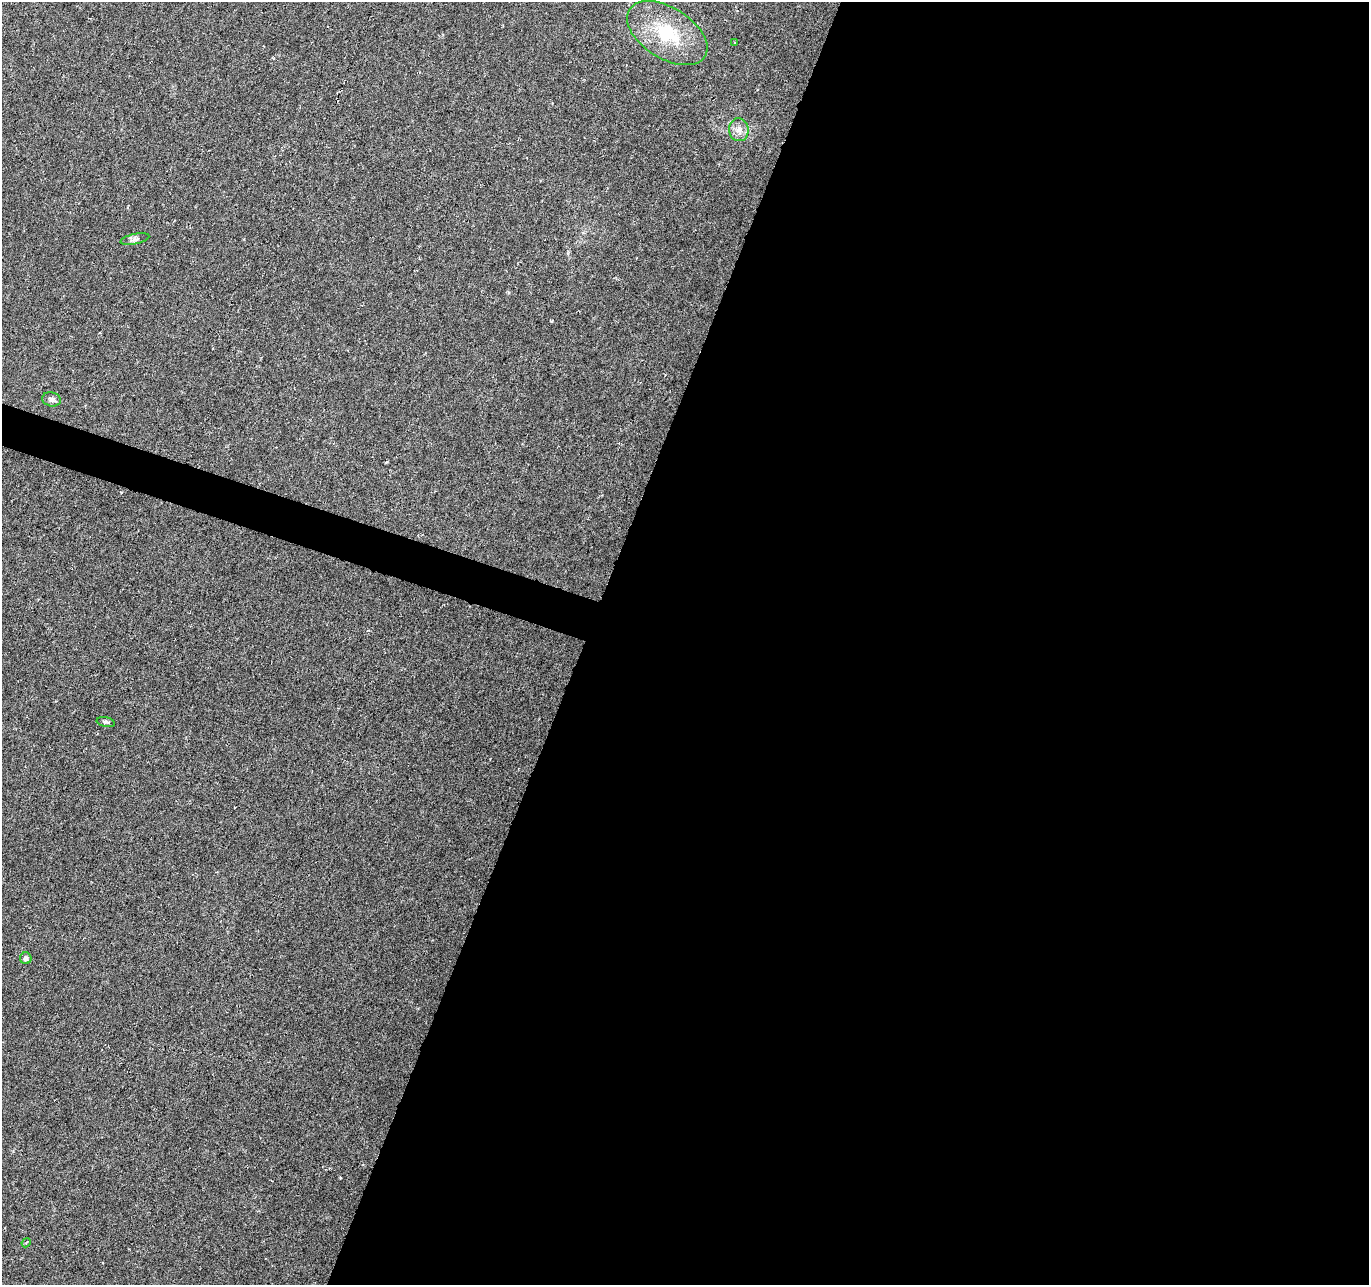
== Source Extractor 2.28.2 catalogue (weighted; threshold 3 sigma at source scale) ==
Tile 12 of 4 x 4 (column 4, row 3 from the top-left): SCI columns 4101-5467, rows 1492-2774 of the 5470 x 5614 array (HDU 1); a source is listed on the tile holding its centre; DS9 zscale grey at full resolution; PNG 1371 x 1287 px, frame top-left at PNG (2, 2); each listed source drawn as its Kron ellipse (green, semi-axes under 4 px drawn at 4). Shown black and unused: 59% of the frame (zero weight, under 3 of 6 exposures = <1% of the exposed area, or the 3 px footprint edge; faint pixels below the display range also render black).
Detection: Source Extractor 2.28.2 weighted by HDU 2 'WHT'; one run over the whole footprint, this tile lists its part. Background 0.00589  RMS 0.003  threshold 0.0124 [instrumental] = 3 sigma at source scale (4.09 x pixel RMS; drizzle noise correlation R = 1.36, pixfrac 0.8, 0.0396/0.0396 arcsec/px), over >= 5 px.
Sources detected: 8; all 8 listed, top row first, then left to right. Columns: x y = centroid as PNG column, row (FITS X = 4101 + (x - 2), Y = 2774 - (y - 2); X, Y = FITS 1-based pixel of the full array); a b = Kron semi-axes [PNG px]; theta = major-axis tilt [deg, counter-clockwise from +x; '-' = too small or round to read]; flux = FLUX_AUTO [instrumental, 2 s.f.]
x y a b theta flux
667 33 45 25 -32 16
734 43 3 2 - 0.48
739 130 11 10 - 2.1
135 239 15 5 11 0.97
51 399 9 7 -13 0.96
106 722 9 5 -11 0.53
26 958 6 5 - 0.92
26 1243 5 3 - 0.3